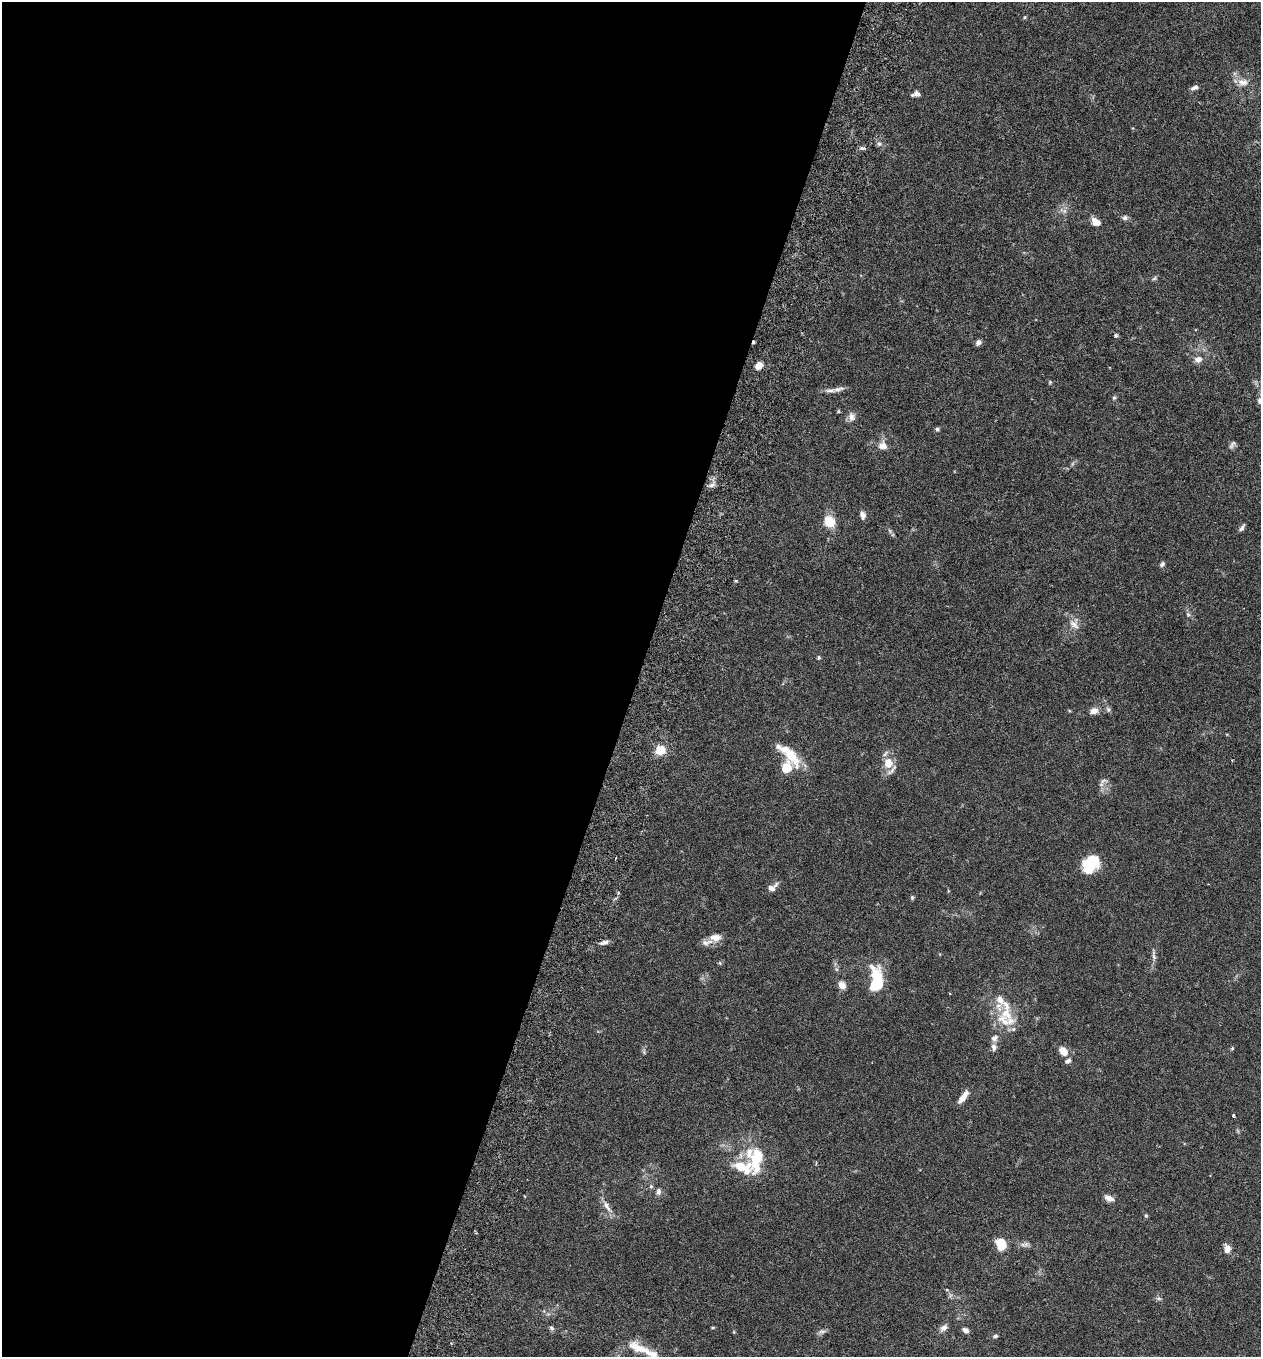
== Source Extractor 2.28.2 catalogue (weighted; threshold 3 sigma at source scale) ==
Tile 5 of 4 x 4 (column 1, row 2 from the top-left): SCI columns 191-1449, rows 2736-4090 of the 5545 x 5468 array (HDU 1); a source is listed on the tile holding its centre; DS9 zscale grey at full resolution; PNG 1263 x 1359 px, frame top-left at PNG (2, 2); no overlay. Shown black and unused: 50% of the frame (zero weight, under 3 of 6 exposures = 3% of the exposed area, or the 3 px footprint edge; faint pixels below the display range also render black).
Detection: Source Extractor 2.28.2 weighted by HDU 2 'WHT'; one run over the whole footprint, this tile lists its part. Background 0.0167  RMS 0.0019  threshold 0.00797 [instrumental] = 3 sigma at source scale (4.09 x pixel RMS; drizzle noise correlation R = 1.36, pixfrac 0.8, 0.05/0.05 arcsec/px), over >= 5 px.
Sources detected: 84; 1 inside a brighter object's white glare — not listed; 11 inside a brighter listed object's ellipse — not listed separately; the other 72 listed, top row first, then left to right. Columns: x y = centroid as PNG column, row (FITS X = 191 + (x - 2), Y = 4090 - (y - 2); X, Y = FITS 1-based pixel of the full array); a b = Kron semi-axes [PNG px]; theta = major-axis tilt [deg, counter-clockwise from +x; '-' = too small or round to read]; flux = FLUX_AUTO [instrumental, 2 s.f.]
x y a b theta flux
1025 17 6 3 70 0.2
1243 82 15 10 -6 1.6
1194 88 10 5 26 0.65
916 94 10 6 13 0.76
879 144 7 5 -22 0.48
862 148 7 5 -10 0.41
1063 211 14 6 -25 0.74
1125 218 7 6 - 0.54
1096 222 11 7 -35 1.7
1154 278 7 5 30 0.32
1116 335 5 5 - 0.28
754 342 4 3 - 0.36
978 342 7 6 - 0.59
1198 359 10 7 9 1.1
758 366 7 5 39 2
1050 382 5 4 - 0.21
838 389 19 6 11 1.1
1114 398 6 5 - 0.3
1260 401 7 7 - 0.91
851 417 10 8 -88 1.1
937 429 5 5 - 0.38
1232 445 13 5 55 0.51
882 446 11 10 - 1.5
712 485 10 5 25 0.62
862 515 9 6 -81 0.84
829 522 11 11 - 3.6
1242 528 10 4 54 0.54
890 531 7 4 -71 0.32
1162 564 7 5 54 0.43
736 581 5 3 - 0.17
1188 614 7 5 -67 0.41
1074 624 16 13 -64 1.8
819 658 5 4 - 0.26
1108 709 8 6 -73 0.43
1094 711 10 7 21 1.2
660 750 8 7 - 3.9
789 754 39 12 -45 5.2
888 763 14 12 -83 2.8
786 768 6 5 - 9.6
1104 781 12 6 21 0.59
1092 865 24 12 40 4.7
772 888 13 8 43 1.1
912 897 6 5 - 0.26
716 937 16 9 6 1.7
604 942 12 5 16 0.71
1154 956 14 4 -77 0.61
720 963 6 3 -71 0.2
876 974 22 14 -68 5.2
842 985 9 7 -44 1.3
876 985 10 8 30 7.4
1006 1014 20 15 -38 4.1
994 1038 10 8 47 0.84
1232 1048 5 5 - 0.2
1063 1051 12 9 -44 1.8
962 1099 11 7 48 1.3
1233 1115 4 3 - 0.23
757 1159 35 14 82 7.1
651 1186 5 5 - 0.28
659 1191 9 7 -90 0.64
1109 1198 10 6 -23 1.4
607 1207 21 7 -55 1.4
1146 1215 5 4 - 0.24
1001 1244 9 7 -68 5.6
1227 1249 12 8 -85 1.2
1158 1299 8 4 -9 0.35
713 1327 5 3 - 0.2
551 1328 7 5 -28 0.37
943 1328 11 7 42 0.86
965 1330 8 6 -30 0.72
822 1331 11 6 10 0.57
995 1336 7 5 17 0.36
640 1349 37 12 -24 4.3
Overlapping masked pixels (flux is a lower limit): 1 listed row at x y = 754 342
Isophote crosses this tile's border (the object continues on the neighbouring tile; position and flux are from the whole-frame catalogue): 1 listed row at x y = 1260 401